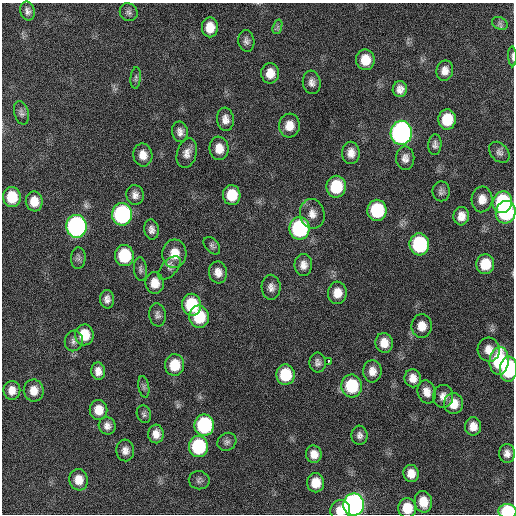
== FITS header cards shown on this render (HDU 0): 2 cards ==
NAXIS1  =                  512 / Axis length
NAXIS2  =                  512 / Axis length

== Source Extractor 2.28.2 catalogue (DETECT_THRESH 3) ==
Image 512 x 512 px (HDU 0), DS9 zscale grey, 1 PNG px = 1 image px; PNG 516 x 516 px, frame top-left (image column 1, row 512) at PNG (2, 3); each listed source drawn as its Kron ellipse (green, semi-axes under 4 px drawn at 4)
Background 116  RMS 11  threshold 34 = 3 sigma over >= 5 px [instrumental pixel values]
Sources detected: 101; all 101 listed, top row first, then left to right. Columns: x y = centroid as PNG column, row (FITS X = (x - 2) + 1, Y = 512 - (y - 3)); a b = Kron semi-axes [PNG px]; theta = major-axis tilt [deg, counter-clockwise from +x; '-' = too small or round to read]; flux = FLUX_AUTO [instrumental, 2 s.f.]
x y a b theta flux
27 11 10 7 -78 3300
129 12 9 8 - 2700
500 23 8 6 -28 2200
210 27 10 8 -90 11000
277 27 7 4 71 1800
246 41 11 8 -80 3200
512 56 10 3 -87 1700
365 60 10 9 - 14000
445 71 10 8 78 6000
270 73 10 9 - 9300
136 78 11 5 85 2100
312 82 12 9 -85 4400
400 89 8 7 - 5000
21 113 12 7 -75 2800
225 119 11 8 -84 5400
447 119 10 8 83 23000
289 126 12 10 84 9200
180 132 10 8 -80 4300
401 133 12 10 87 300000
435 145 10 6 86 2900
219 148 12 9 -82 9200
499 152 12 8 -47 3300
187 153 15 10 73 6100
351 153 11 9 -89 6600
143 155 11 9 -78 7900
405 158 12 9 -88 5000
336 187 11 9 79 33000
441 191 10 8 90 2900
135 195 10 8 -79 4500
232 195 10 9 - 19000
12 197 10 8 -86 21000
482 199 13 10 85 8400
34 201 10 8 -81 10000
502 202 11 9 72 65000
377 210 10 9 - 49000
506 212 11 10 - 86000
122 214 11 10 - 130000
312 214 15 12 -79 7400
461 216 9 8 - 6800
76 226 11 10 - 230000
300 228 11 10 - 98000
151 229 10 7 -85 3900
419 244 11 10 - 73000
212 246 10 6 -49 2200
174 254 14 12 85 14000
124 256 11 9 -85 37000
78 258 11 7 86 2500
485 264 10 9 - 19000
303 265 11 9 89 5600
169 268 14 7 48 3600
140 269 12 6 -84 2500
218 272 11 9 -82 6400
155 283 10 9 - 9400
271 287 12 9 -87 4600
337 293 11 9 88 9600
107 299 9 7 -87 4000
192 305 11 9 -83 40000
157 315 11 8 -83 3200
199 317 11 10 - 28000
422 326 12 10 -87 8900
84 335 10 9 - 18000
74 341 10 9 - 3500
384 343 10 8 -81 9000
489 350 12 11 - 7700
328 361 3 3 - 6100
499 361 14 9 86 59000
318 363 10 8 -85 3400
175 365 11 9 88 18000
509 369 12 8 86 57000
98 371 8 7 - 5400
372 371 11 9 -88 7100
285 375 10 9 - 27000
413 378 9 8 - 6400
352 386 11 10 - 41000
144 387 11 5 -79 2300
12 390 9 8 - 6900
34 391 11 10 - 8400
427 392 12 9 -75 6600
443 396 11 10 - 5500
453 404 10 9 - 11000
99 410 10 9 - 11000
144 414 9 7 -72 2200
204 425 10 9 - 82000
107 426 9 8 - 4300
473 426 9 8 - 7500
156 434 9 8 - 6300
359 435 9 8 - 3400
227 442 10 8 37 2900
198 446 10 9 - 61000
125 450 11 9 -86 5000
507 453 9 8 - 4900
314 454 9 8 - 7100
411 473 8 7 - 8000
78 480 10 9 - 10000
199 480 10 9 - 2800
316 483 9 8 - 12000
423 502 11 8 -78 12000
354 505 11 10 - 340000
407 508 10 9 - 17000
340 511 10 10 - 10000
508 511 9 7 -1 55000
At the frame edge (FLAGS 8, measured only in part): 5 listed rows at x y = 512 56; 485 264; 509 369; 340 511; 508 511